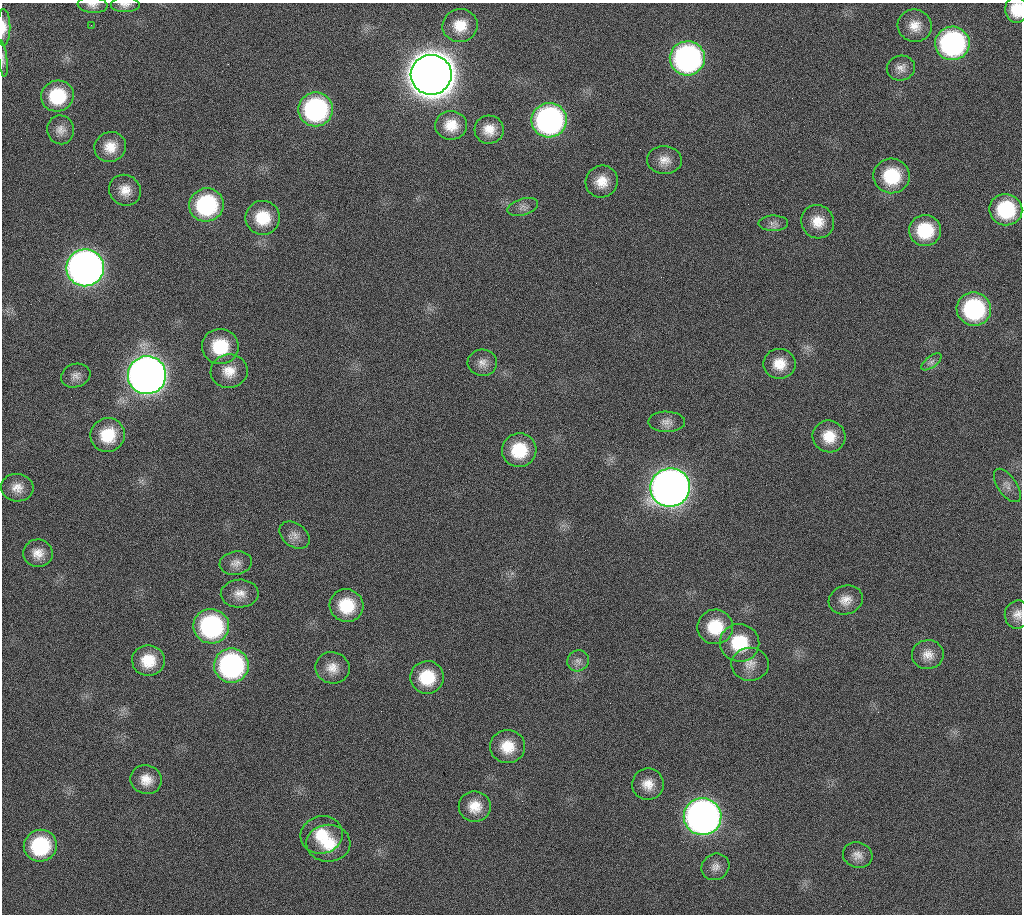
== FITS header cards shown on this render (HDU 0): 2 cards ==
NAXIS1  =                 1020 / length of data axis 1
NAXIS2  =                 912  / length of data axis 2

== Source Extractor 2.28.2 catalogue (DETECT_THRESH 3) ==
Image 1020 x 912 px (HDU 0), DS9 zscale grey, 1 PNG px = 1 image px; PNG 1024 x 916 px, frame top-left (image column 1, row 912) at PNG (2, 3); each listed source drawn as its Kron ellipse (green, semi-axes under 4 px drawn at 4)
Background 267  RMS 17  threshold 51.1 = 3 sigma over >= 5 px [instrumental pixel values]
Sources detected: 73; all 73 listed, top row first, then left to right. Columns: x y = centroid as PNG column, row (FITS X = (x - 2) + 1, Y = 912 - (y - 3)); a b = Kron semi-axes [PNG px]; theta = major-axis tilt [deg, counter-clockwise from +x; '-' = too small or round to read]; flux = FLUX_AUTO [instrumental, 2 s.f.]
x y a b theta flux
92 5 15 8 -4 6.7e+03
125 5 15 7 0 6.6e+03
1016 10 13 11 -85 2.6e+04
91 25 3 2 - 1.3e+03
460 25 18 16 13 2.4e+04
915 26 17 16 - 1.7e+04
3 27 18 7 89 1.1e+04
952 43 17 17 - 2.5e+05
687 58 17 17 - 3.6e+05
3 59 18 4 -84 3.9e+03
901 68 14 12 11 9.3e+03
431 75 20 20 - 4.7e+06
57 96 16 15 - 5.7e+04
316 109 17 17 - 2.0e+05
549 120 18 17 - 3.6e+05
451 125 16 14 -3 2.2e+04
61 130 14 13 - 9.9e+03
489 130 14 14 - 1.7e+04
110 147 16 15 - 2.0e+04
664 160 17 14 -3 1.4e+04
892 176 18 17 - 5.9e+04
602 182 16 15 - 2.1e+04
125 190 16 15 - 1.6e+04
206 205 17 16 - 1.3e+05
523 207 16 8 16 6.8e+03
1006 210 16 15 - 7.7e+04
263 218 17 17 - 3.8e+04
818 222 17 16 - 2.1e+04
773 223 15 7 1 6.3e+03
925 230 16 15 - 5.4e+04
85 268 19 18 - 1.1e+06
974 309 17 16 - 1.4e+05
220 347 18 17 - 5.3e+04
931 362 12 5 37 4.7e+03
482 363 15 13 -3 1.0e+04
779 364 16 15 - 2.2e+04
229 371 18 17 - 2.1e+04
147 375 19 19 - 1.6e+06
76 376 15 11 19 8.4e+03
667 422 18 10 0 9.1e+03
108 435 17 17 - 4.1e+04
829 436 16 16 - 2.6e+04
519 450 17 17 - 4.9e+04
1007 485 19 9 -55 8.4e+03
17 488 16 14 -6 1.4e+04
670 488 20 19 - 1.5e+06
294 535 17 11 -36 9.9e+03
38 553 15 14 - 1.4e+04
236 563 16 11 9 9.7e+03
240 594 19 14 2 1.4e+04
846 600 17 14 17 1.4e+04
346 606 17 16 - 4.5e+04
1018 614 14 13 - 1.0e+04
211 626 18 17 - 1.8e+05
715 627 18 17 - 4.5e+04
739 643 20 19 - 5.6e+04
928 655 16 14 1 1.4e+04
148 661 16 15 - 3.1e+04
578 661 11 10 - 7.4e+03
750 664 19 16 -2 1.5e+04
231 665 17 17 - 2.6e+05
332 668 17 15 -10 1.6e+04
427 677 17 16 - 4.5e+04
507 747 17 16 - 2.8e+04
146 780 16 14 -19 1.7e+04
648 784 16 16 - 1.7e+04
475 806 16 15 - 2.1e+04
703 817 19 18 - 9.0e+05
322 835 21 18 13 3.6e+04
328 843 22 18 1 3.9e+04
40 846 17 16 - 8.7e+04
858 855 15 12 -19 1.0e+04
715 867 14 12 33 9.4e+03
At the frame edge (FLAGS 8, measured only in part): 6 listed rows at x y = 92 5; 125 5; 1016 10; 3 27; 3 59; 1018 614